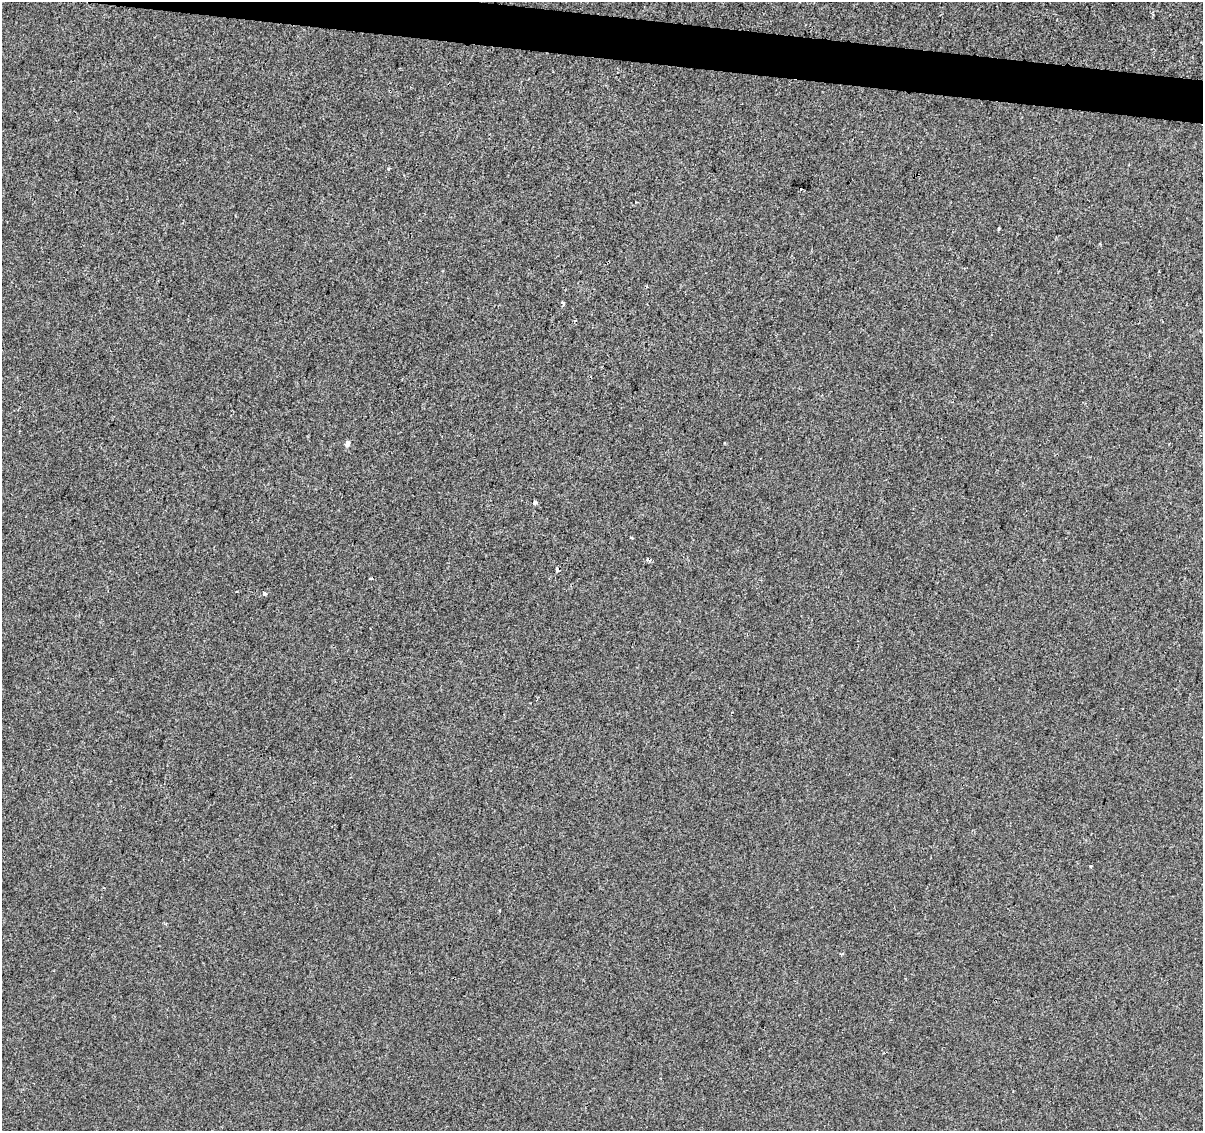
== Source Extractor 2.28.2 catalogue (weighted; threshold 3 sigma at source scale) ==
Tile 11 of 4 x 4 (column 3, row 3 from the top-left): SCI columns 2404-3604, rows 1355-2483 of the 4812 x 5026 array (HDU 1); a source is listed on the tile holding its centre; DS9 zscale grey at full resolution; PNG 1205 x 1133 px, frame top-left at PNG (2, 2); no overlay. Shown black and unused: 3% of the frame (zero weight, under 2 of 3 exposures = <1% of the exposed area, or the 3 px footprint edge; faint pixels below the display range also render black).
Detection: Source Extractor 2.28.2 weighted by HDU 2 'WHT'; one run over the whole footprint, this tile lists its part. Background 4.25e-04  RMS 0.0042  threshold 0.019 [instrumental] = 3 sigma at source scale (4.5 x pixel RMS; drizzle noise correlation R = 1.50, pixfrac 1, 0.0396/0.0396 arcsec/px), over >= 5 px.
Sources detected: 12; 2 cosmic-ray / hot-pixel residue — not listed; the other 10 listed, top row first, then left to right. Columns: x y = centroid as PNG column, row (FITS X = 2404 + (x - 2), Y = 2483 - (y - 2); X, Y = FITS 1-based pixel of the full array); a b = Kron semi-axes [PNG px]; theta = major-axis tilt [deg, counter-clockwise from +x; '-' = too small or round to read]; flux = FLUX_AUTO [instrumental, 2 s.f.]
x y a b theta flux
388 169 3 3 - 0.9
801 189 3 3 - 0.82
999 229 3 2 - 0.47
563 303 4 3 - 2.4
347 444 5 4 - 2.2
535 503 4 4 - 1.4
557 570 4 3 - 1.6
371 579 3 3 - 1.8
264 593 4 3 - 2.5
1091 866 3 3 - 0.91
Overlapping masked pixels (flux is a lower limit): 1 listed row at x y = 557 570